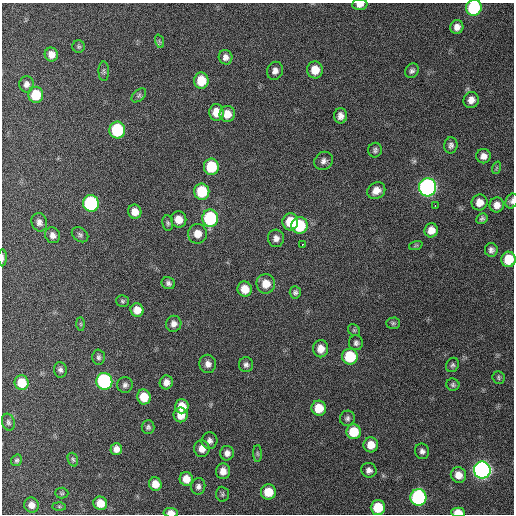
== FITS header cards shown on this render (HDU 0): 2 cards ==
NAXIS1  =                  512 / Axis length
NAXIS2  =                  512 / Axis length

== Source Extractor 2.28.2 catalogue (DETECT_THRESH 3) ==
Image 512 x 512 px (HDU 0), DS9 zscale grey, 1 PNG px = 1 image px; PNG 516 x 516 px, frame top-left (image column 1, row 512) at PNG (2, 3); each listed source drawn as its Kron ellipse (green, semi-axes under 4 px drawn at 4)
Background 405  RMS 11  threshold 31.7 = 3 sigma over >= 5 px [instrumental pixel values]
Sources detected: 110; all 110 listed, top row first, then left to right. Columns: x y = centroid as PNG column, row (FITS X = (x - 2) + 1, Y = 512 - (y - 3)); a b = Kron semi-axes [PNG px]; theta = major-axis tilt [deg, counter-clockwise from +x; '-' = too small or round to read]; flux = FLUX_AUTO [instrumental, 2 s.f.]
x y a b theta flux
360 5 8 5 3 4100
474 8 8 7 - 58000
457 27 7 6 - 4400
159 41 7 4 -70 1100
79 47 6 6 - 1300
51 54 7 6 - 5200
225 57 7 7 - 3300
315 70 8 8 - 11000
104 71 10 5 -89 1400
275 71 9 8 - 3700
412 71 7 6 - 2100
201 81 8 7 - 17000
26 84 8 7 - 3300
36 95 8 7 - 22000
139 95 8 5 42 1600
471 100 8 7 - 4900
216 112 8 7 - 10000
227 114 8 7 - 7600
340 116 7 6 - 4100
117 130 8 7 - 52000
451 145 8 6 82 2500
375 150 7 7 - 1900
483 156 7 7 - 4300
324 161 10 8 41 3100
211 167 8 7 - 29000
496 168 6 4 71 950
428 187 9 8 - 300000
376 191 9 8 - 6600
202 192 8 7 - 30000
512 201 8 6 67 2000
479 202 8 8 - 6900
91 203 8 8 - 93000
497 205 7 7 - 5500
435 206 3 2 - 2700
135 212 7 6 - 6300
210 218 9 8 - 71000
482 218 6 5 - 1600
179 219 8 7 - 8600
39 222 9 7 -73 3400
290 222 8 8 - 20000
168 223 8 5 -81 1400
299 225 8 8 - 38000
431 230 7 6 - 6300
197 234 10 9 - 7400
52 235 8 7 - 3700
80 235 9 6 -36 1900
276 238 8 8 - 3800
302 244 3 3 - 3900
416 245 7 4 19 1000
491 250 7 6 - 2400
2 258 8 3 89 1600
508 259 8 7 - 19000
168 283 7 6 - 2200
266 284 10 9 - 9900
245 289 7 7 - 10000
295 292 6 5 - 1900
122 301 6 5 - 1300
137 310 7 6 - 8300
393 323 7 5 1 1300
81 324 7 4 -89 1100
174 324 8 7 - 3400
354 330 6 5 - 1200
356 343 7 7 - 2000
321 349 8 7 - 6800
98 357 7 6 - 1900
350 357 8 8 - 34000
208 364 9 8 - 4400
246 365 7 7 - 2300
452 365 7 6 - 1700
60 370 8 6 -82 2200
498 377 6 6 - 1400
104 381 8 8 - 120000
166 382 7 6 - 4400
22 383 7 7 - 16000
125 385 8 7 - 2400
453 385 6 6 - 1500
144 397 7 6 - 15000
182 406 7 6 - 9400
319 408 7 7 - 14000
181 415 7 7 - 9600
347 418 7 7 - 2100
8 422 8 6 -72 1800
148 427 7 6 - 1700
354 432 7 7 - 21000
209 441 8 8 - 2900
371 445 7 7 - 9600
116 449 6 6 - 4700
202 449 8 8 - 5700
422 451 8 7 - 2400
227 453 7 7 - 3500
257 454 8 4 -89 1400
16 460 6 5 - 1400
73 460 7 5 -72 1300
369 470 7 7 - 3200
482 470 8 8 - 370000
223 471 8 7 - 5700
458 475 8 7 - 7200
186 479 7 6 - 8400
155 484 7 6 - 8400
198 486 8 7 - 2800
268 492 7 7 - 16000
62 493 6 5 - 1200
222 494 7 6 - 1600
418 497 8 8 - 120000
100 503 7 6 - 11000
31 505 7 7 - 5800
59 506 6 4 -1 1100
378 508 7 7 - 22000
458 512 7 5 -3 8900
171 513 7 5 -4 5100
At the frame edge (FLAGS 8, measured only in part): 7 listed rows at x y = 360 5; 474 8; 512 201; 2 258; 508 259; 458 512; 171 513